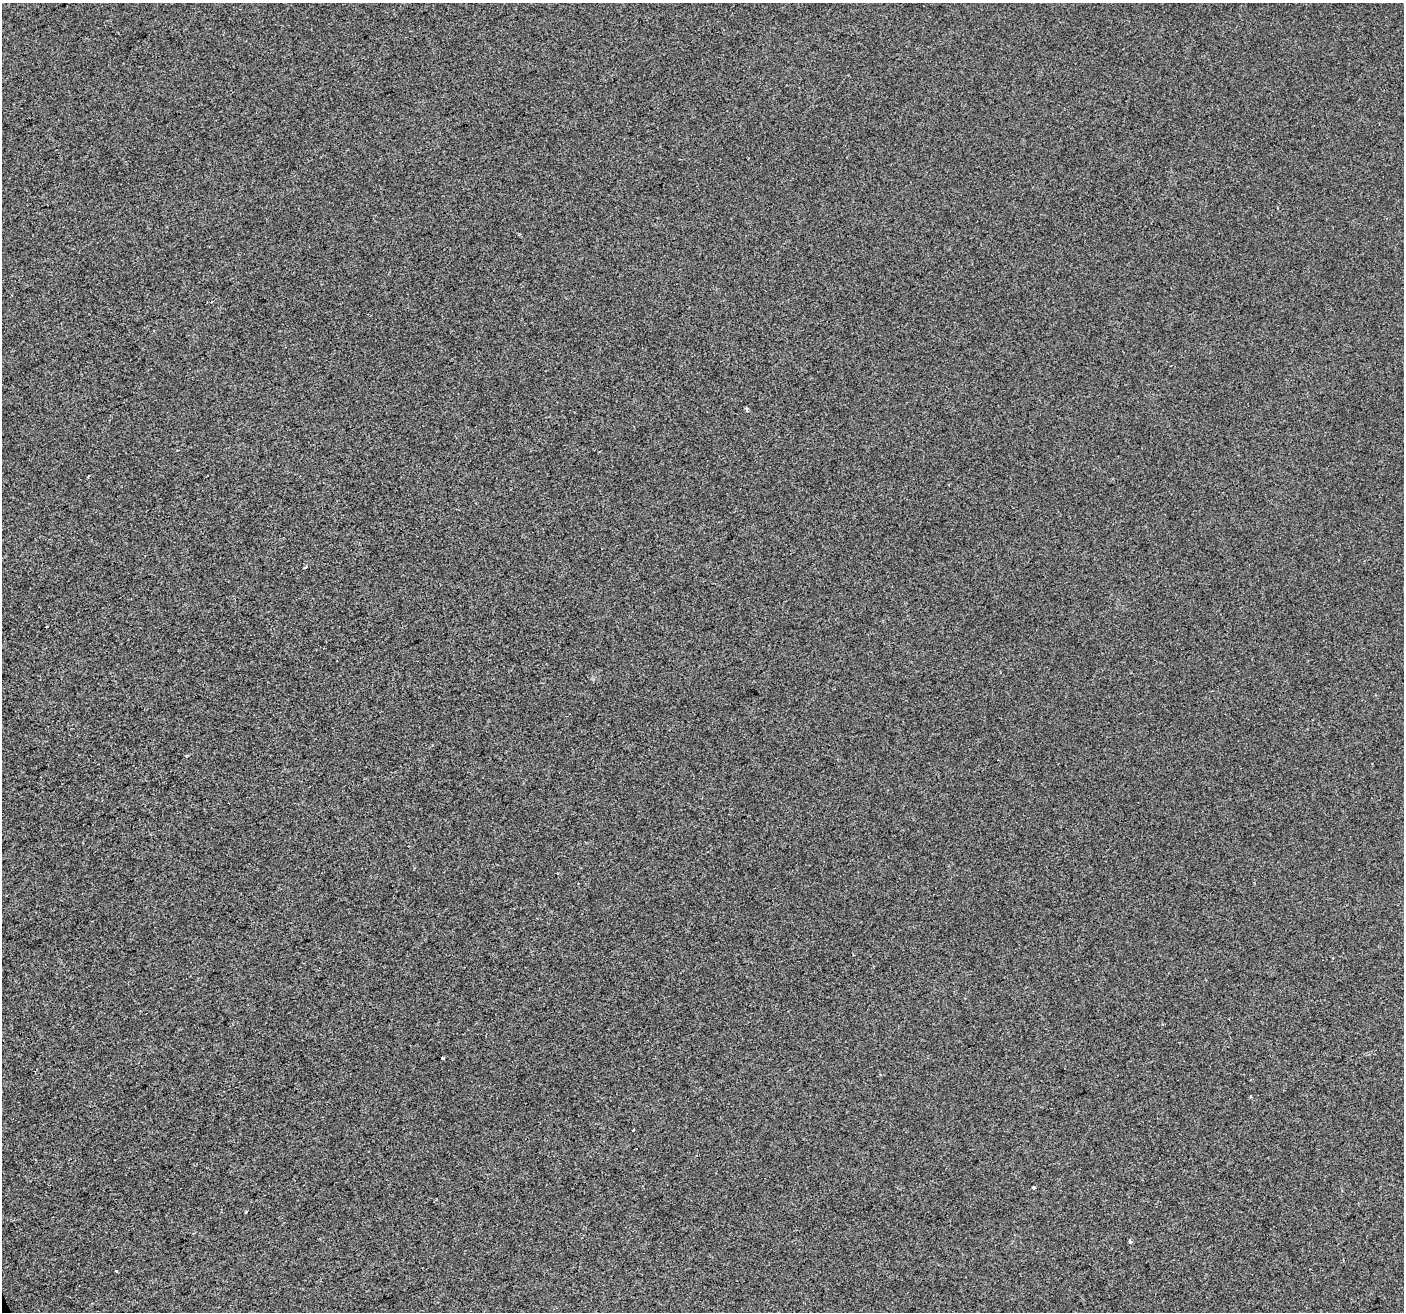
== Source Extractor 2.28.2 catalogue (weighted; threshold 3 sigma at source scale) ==
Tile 7 of 4 x 4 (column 3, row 2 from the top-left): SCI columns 2804-4205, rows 2759-4068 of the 5606 x 5460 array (HDU 1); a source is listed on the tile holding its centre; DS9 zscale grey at full resolution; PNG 1406 x 1314 px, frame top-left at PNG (2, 3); no overlay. Shown black and unused: <1% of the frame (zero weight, under 2 of 3 exposures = <1% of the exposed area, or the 3 px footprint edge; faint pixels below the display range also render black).
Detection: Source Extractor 2.28.2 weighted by HDU 2 'WHT'; one run over the whole footprint, this tile lists its part. Background 3.67e-04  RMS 0.0056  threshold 0.0251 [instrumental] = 3 sigma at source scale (4.5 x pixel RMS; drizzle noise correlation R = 1.50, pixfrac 1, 0.0396/0.0396 arcsec/px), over >= 5 px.
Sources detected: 7; all 7 listed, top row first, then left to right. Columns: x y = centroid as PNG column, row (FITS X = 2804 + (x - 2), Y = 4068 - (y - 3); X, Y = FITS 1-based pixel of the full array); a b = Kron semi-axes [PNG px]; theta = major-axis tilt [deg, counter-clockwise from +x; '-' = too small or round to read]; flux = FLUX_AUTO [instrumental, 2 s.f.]
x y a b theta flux
747 409 5 3 - 1.1
305 567 4 2 - 1
443 1058 3 3 - 0.51
633 1130 3 2 - 0.4
1034 1187 3 3 - 0.7
1130 1242 4 3 - 1.9
116 1271 3 3 - 1.2